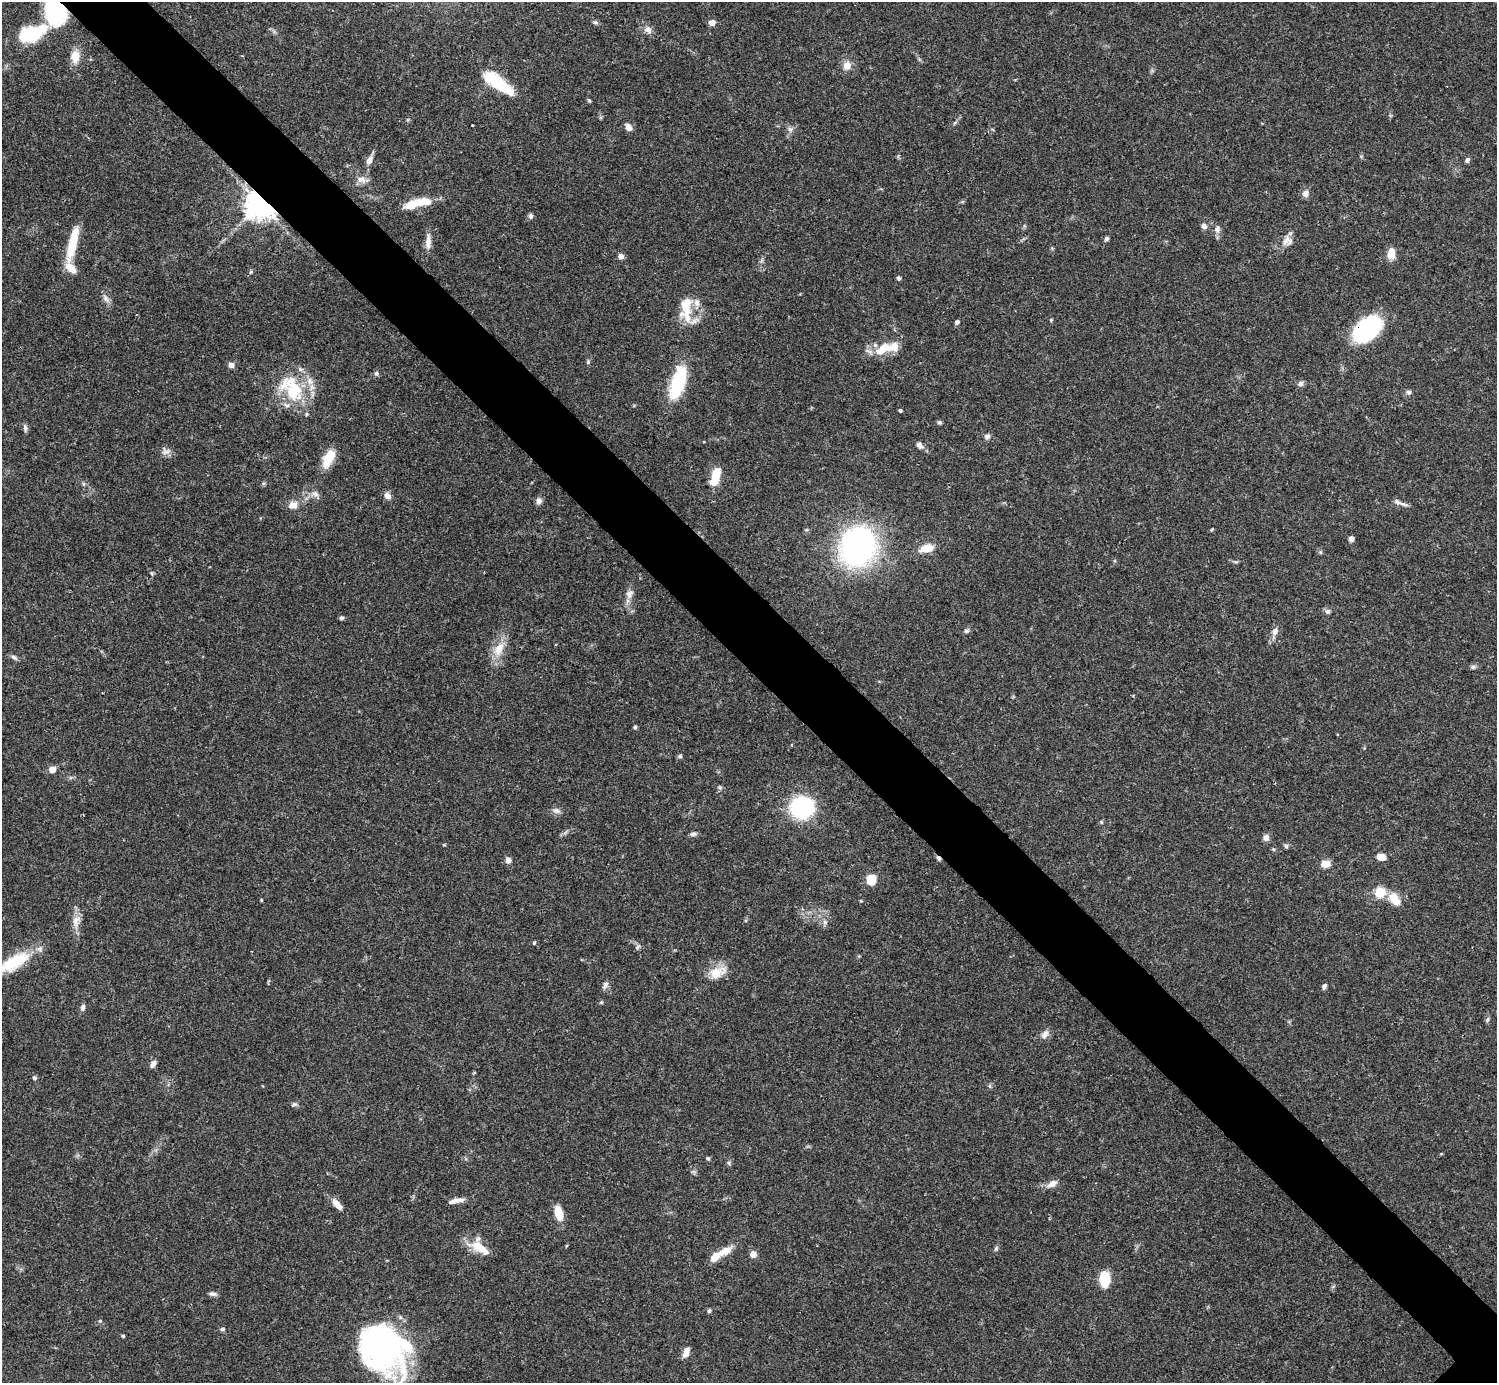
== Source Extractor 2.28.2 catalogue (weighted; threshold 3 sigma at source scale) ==
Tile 11 of 4 x 4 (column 3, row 3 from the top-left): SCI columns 2990-4484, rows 1539-2919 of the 5982 x 5981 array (HDU 1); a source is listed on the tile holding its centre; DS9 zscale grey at full resolution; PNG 1499 x 1385 px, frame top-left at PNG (2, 2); no overlay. Shown black and unused: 6% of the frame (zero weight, under 3 of 4 exposures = <1% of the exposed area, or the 3 px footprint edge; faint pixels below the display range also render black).
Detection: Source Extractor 2.28.2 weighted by HDU 2 'WHT'; one run over the whole footprint, this tile lists its part. Background 0.0409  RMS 0.0027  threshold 0.0119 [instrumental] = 3 sigma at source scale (4.5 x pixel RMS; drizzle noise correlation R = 1.50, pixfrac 1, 0.05/0.05 arcsec/px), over >= 5 px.
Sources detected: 135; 5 inside a brighter object's white glare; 1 cosmic-ray / hot-pixel residue — not listed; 8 inside a brighter listed object's ellipse — not listed separately; the other 121 listed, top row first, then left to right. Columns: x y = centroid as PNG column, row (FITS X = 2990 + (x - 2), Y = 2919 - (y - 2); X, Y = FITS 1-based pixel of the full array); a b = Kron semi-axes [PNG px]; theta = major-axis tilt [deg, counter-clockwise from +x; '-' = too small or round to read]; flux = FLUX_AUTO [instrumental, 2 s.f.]
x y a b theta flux
56 13 15 12 -66 59
595 22 7 6 - 0.55
712 23 7 6 - 1.6
648 30 10 8 -58 1.4
27 34 20 17 -70 8.7
75 56 15 10 90 3.7
847 65 10 9 - 2.3
498 83 35 10 -37 15
589 100 5 4 - 0.4
472 125 2 2 - 0.24
628 127 8 6 -58 1.8
790 129 7 6 - 0.77
369 160 12 7 62 1.5
1467 160 7 5 53 0.66
362 180 17 8 -11 1.9
1305 193 9 8 - 1.4
421 202 25 10 6 5.7
260 204 9 8 - 400
531 216 7 6 - 0.66
1204 226 6 6 - 1.1
1217 229 10 8 76 1.2
1106 239 5 5 - 0.68
1286 240 15 10 61 2.1
428 242 19 7 89 2.1
72 243 42 9 77 8.2
1391 253 13 8 82 3
621 256 6 6 - 1.2
899 278 5 4 - 0.54
106 299 13 7 -48 1.2
685 306 30 16 77 6.8
1051 320 5 4 - 0.27
957 322 4 4 - 0.85
1367 329 30 18 41 29
881 350 22 11 43 4.8
588 362 7 5 71 0.42
231 365 7 6 - 1.1
376 373 6 6 - 0.6
678 382 35 13 74 18
1301 384 7 7 - 0.83
292 389 42 26 -53 16
1409 392 6 6 - 0.65
900 410 4 3 - 0.47
939 422 6 5 - 0.45
25 428 11 5 -86 0.77
987 436 8 7 - 0.85
920 445 12 6 -48 1.1
166 451 12 8 -7 1.4
328 458 21 10 64 5.8
716 474 19 9 75 5.1
83 484 6 4 72 0.37
315 494 10 8 -37 1.3
387 496 9 7 -44 1.5
539 501 8 8 - 1
1397 502 16 5 -29 1.2
292 505 13 9 18 2.2
1212 529 4 3 - 0.26
1351 539 6 5 - 0.9
858 547 30 26 66 78
926 548 15 8 13 4.2
1320 552 6 4 -89 0.34
1236 562 7 4 -10 0.4
629 594 13 9 65 1.8
1327 611 7 7 - 0.73
342 618 5 5 - 0.53
966 631 7 6 - 0.56
1275 631 11 8 53 1.5
499 649 21 12 63 4.5
14 657 10 5 -33 0.75
1473 667 8 5 9 0.61
635 727 5 5 - 0.41
680 756 6 6 - 0.42
52 770 5 5 - 3.9
720 787 7 5 -44 0.51
802 807 16 14 26 39
556 811 11 7 -12 1.1
1101 822 5 5 - 0.34
693 834 9 5 6 0.79
1266 838 8 7 - 1.3
1286 846 7 5 -28 0.53
1381 857 9 6 -7 2.7
508 860 8 7 - 1.1
1325 864 9 7 10 2.9
871 880 11 10 - 4.4
1380 892 12 11 - 4.9
1394 899 16 10 -52 4.3
261 900 5 3 - 0.23
861 901 5 3 - 0.24
76 921 17 10 81 2.5
825 922 8 6 77 0.84
534 943 4 4 - 0.35
638 947 9 5 49 0.55
13 963 42 14 30 12
717 972 24 13 22 4.6
605 985 13 5 59 0.84
1324 986 7 5 71 0.67
601 1002 5 4 - 0.34
82 1008 8 5 75 0.91
1487 1020 7 4 61 0.5
1045 1034 13 8 57 1.5
153 1064 9 6 64 1.1
34 1078 6 5 - 0.52
990 1086 6 4 -71 0.37
294 1104 7 5 20 0.55
708 1158 5 4 - 0.39
729 1163 6 4 -71 0.41
1052 1184 13 7 29 1.9
458 1200 16 6 11 1.5
337 1205 15 6 -50 2.5
559 1213 14 8 -75 5
480 1248 28 11 -35 5.3
996 1248 8 5 63 0.49
725 1251 21 9 31 3.5
753 1254 6 6 - 2
1104 1280 16 11 -86 6.2
213 1294 10 5 -14 0.78
709 1311 5 5 - 0.53
100 1321 5 4 - 0.3
222 1329 6 5 - 0.57
123 1336 4 4 - 0.36
379 1346 56 36 -53 69
686 1352 12 6 69 2.1
Overlapping masked pixels (flux is a lower limit): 3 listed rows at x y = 56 13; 260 204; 1367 329
Isophote crosses this tile's border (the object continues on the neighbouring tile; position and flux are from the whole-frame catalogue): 2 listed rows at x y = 56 13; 13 963